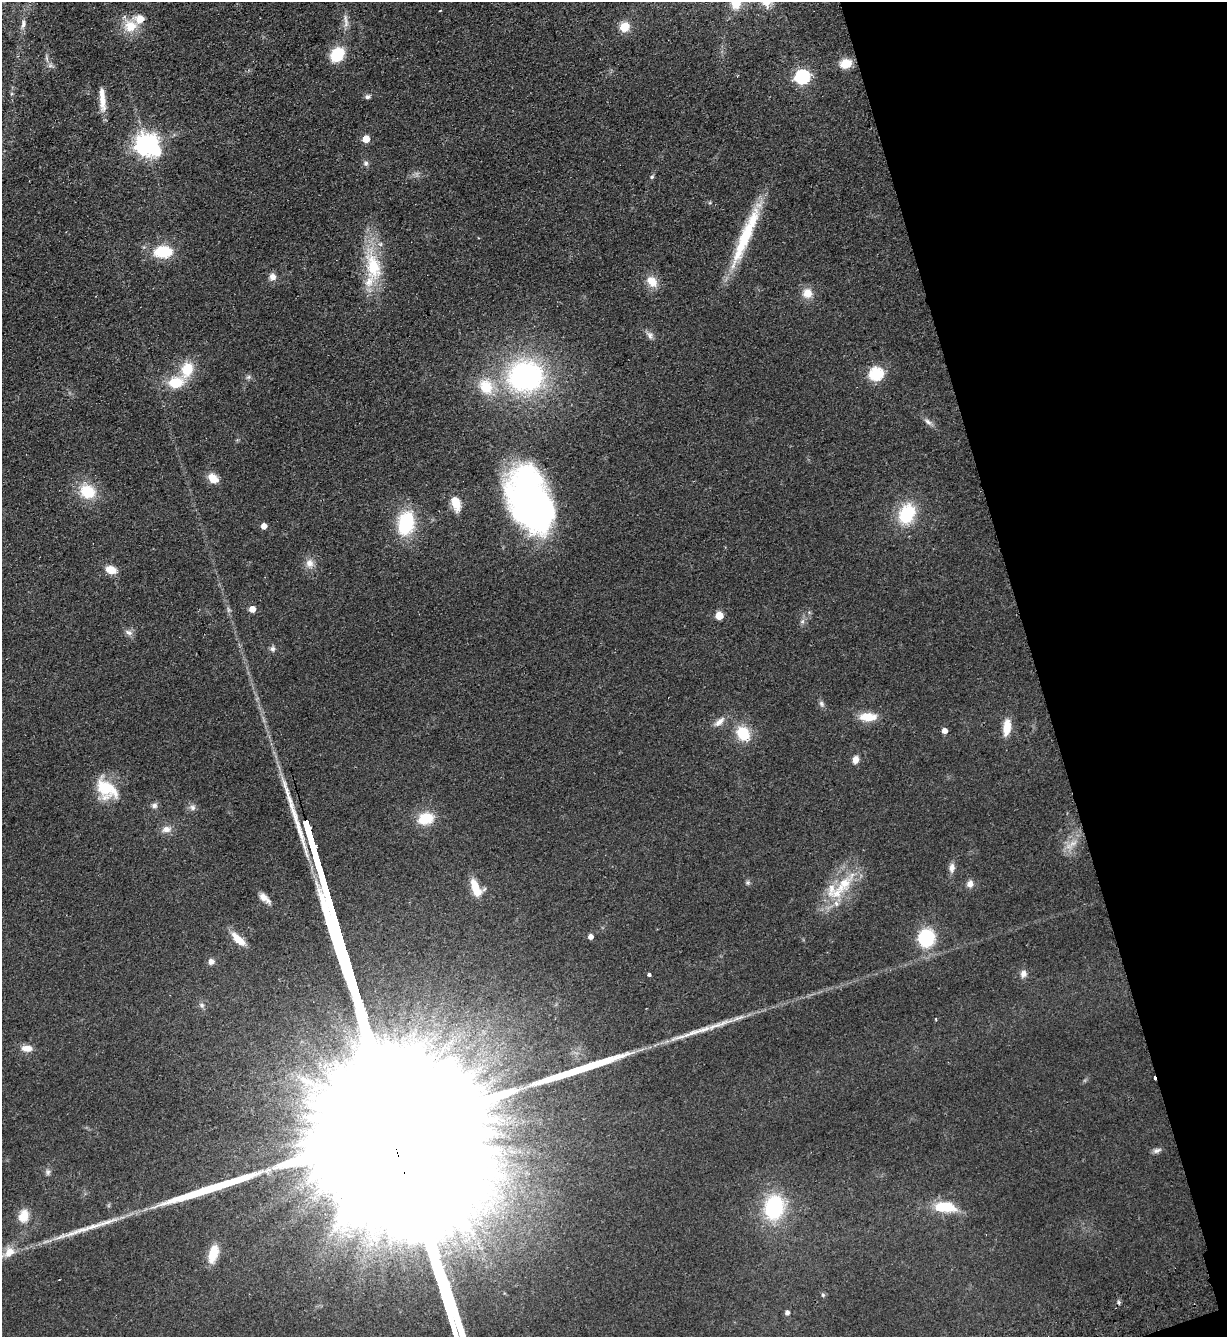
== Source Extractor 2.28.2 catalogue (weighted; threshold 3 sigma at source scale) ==
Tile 12 of 4 x 4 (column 4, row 3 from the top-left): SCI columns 3971-5195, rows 1392-2726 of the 5367 x 5452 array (HDU 1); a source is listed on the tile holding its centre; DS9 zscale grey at full resolution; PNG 1229 x 1339 px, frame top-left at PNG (2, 2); no overlay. Shown black and unused: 16% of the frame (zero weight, under 2 of 3 exposures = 3% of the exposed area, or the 3 px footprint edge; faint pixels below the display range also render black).
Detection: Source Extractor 2.28.2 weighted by HDU 2 'WHT'; one run over the whole footprint, this tile lists its part. Background 0.0637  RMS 0.0093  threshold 0.0417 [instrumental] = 3 sigma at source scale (4.5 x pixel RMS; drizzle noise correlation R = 1.50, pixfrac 1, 0.05/0.05 arcsec/px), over >= 5 px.
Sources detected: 102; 1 too faint to see at this stretch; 1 inside a brighter object's white glare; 2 cosmic-ray / hot-pixel residue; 4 long thin detections or spike segments (spike, bleed or trail) — not listed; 7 inside a brighter listed object's ellipse — not listed separately; the other 87 listed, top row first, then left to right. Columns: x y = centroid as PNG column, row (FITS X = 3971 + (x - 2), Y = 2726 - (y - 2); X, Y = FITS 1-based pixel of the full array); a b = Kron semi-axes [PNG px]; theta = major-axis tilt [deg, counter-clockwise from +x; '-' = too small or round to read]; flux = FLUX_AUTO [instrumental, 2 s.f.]
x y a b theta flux
736 2 13 10 82 20
440 11 3 2 - 0.76
346 21 22 6 -83 6.1
23 24 14 6 81 4.8
130 26 19 18 - 21
624 27 11 10 - 12
337 54 12 10 52 40
846 63 11 9 14 17
50 65 7 6 - 2.7
802 77 7 6 - 200
367 97 7 6 - 2.4
102 101 26 8 -85 12
366 139 5 5 - 21
146 144 9 8 - 620
366 163 8 7 - 2.6
652 177 6 4 23 1.4
746 236 82 12 67 61
163 252 15 9 2 45
373 267 44 23 -78 50
272 277 9 8 - 5.7
652 281 16 11 -49 13
807 293 10 10 - 12
650 335 12 7 -69 3.8
187 369 19 14 71 24
876 374 7 6 - 110
525 376 34 30 6 200
248 377 7 5 2 2.1
176 382 20 14 10 25
486 387 22 17 -64 28
928 422 13 6 -41 4.1
213 478 13 9 -41 12
87 492 15 13 -23 31
530 500 64 38 -69 370
456 503 15 9 -72 18
907 514 22 16 68 47
406 523 25 17 79 57
264 526 4 4 - 7.7
310 563 12 11 - 7.3
111 570 11 8 -19 12
252 609 5 5 - 11
719 616 5 5 - 26
802 621 7 6 - 2.5
129 632 11 7 -18 4
273 649 7 7 - 2.8
821 704 10 6 -60 2.7
868 717 23 10 -1 16
719 722 16 8 41 6.9
1007 727 18 8 83 16
944 731 5 5 - 7.2
743 733 16 12 -55 28
855 760 9 7 73 6.1
106 789 31 20 -43 34
154 806 8 7 - 3.2
192 807 9 8 - 3.6
426 819 12 9 13 32
166 829 14 9 5 6.6
1073 843 17 7 37 9.1
952 868 14 7 85 5.3
321 873 28 3 -73 7400
748 882 6 5 - 1.8
843 884 46 17 48 42
970 884 10 8 79 5.6
475 888 22 9 -68 19
264 898 16 7 -41 7.3
590 937 4 4 - 5.6
926 938 16 14 74 55
238 939 21 9 -44 14
211 962 6 5 - 6.1
649 974 4 3 - 2.5
1023 974 10 8 84 5
202 1005 8 7 - 2.8
936 1019 4 2 - 0.79
696 1032 37 7 18 17
27 1048 13 8 -4 8.2
305 1080 19 8 -24 11
488 1119 11 9 -5 8
1157 1150 12 6 18 3.1
48 1172 9 6 85 2.7
774 1207 23 18 79 83
944 1207 23 10 -3 35
23 1216 14 11 75 15
94 1226 31 7 16 14
9 1252 17 11 47 12
213 1254 15 7 75 28
823 1295 5 5 - 1.3
787 1313 5 5 - 3.5
451 1319 21 3 -73 4400
Isophote crosses this tile's border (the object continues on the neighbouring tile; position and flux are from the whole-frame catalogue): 1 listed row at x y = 736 2